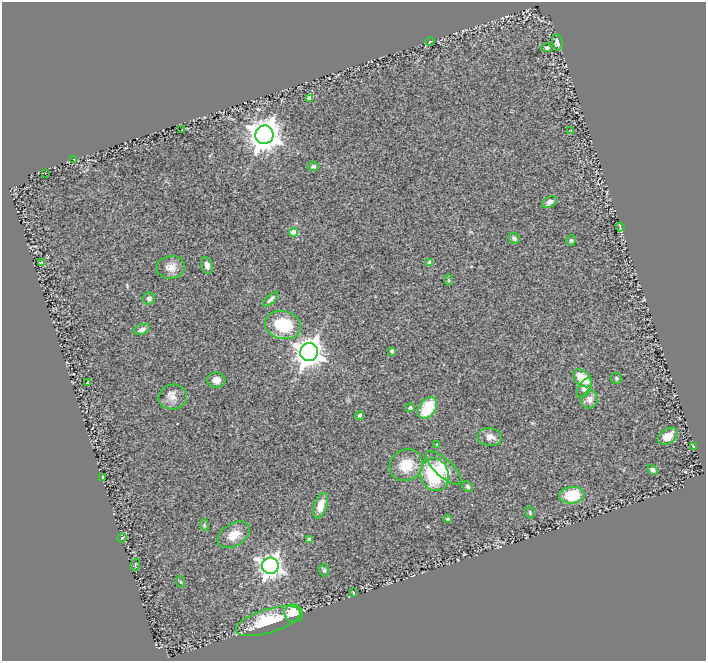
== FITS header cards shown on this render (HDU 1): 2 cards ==
NAXIS1  =                  704
NAXIS2  =                  659

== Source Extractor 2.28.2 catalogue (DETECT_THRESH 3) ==
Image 704 x 659 px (HDU 1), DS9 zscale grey, 1 PNG px = 1 image px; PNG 708 x 663 px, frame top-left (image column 1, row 659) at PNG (2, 2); each listed source drawn as its Kron ellipse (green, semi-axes under 4 px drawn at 4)
Background 0.782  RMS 0.095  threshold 0.286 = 3 sigma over >= 5 px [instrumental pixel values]
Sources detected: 61; all 61 listed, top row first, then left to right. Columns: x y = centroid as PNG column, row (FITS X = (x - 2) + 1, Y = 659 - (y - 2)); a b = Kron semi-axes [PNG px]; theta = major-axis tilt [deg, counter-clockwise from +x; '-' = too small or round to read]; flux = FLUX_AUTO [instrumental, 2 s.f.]
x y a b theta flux
430 41 4 3 - 4.8
557 42 8 5 -80 34
547 48 5 4 - 16
309 98 4 4 - 23
182 130 2 2 - 3.6
570 130 3 2 - 3.3
264 135 9 9 - 11000
74 159 3 2 - 5.2
313 166 5 4 - 14
45 173 2 2 - 3.2
550 202 8 5 29 25
620 227 4 2 - 4.9
294 232 4 4 - 110
514 238 6 5 - 19
571 240 5 5 - 11
41 263 3 3 - 8.6
430 263 4 4 - 56
207 265 8 5 -75 26
171 267 14 11 6 58
449 280 5 3 - 7.5
149 299 6 6 - 24
271 299 9 4 43 18
283 325 18 14 -14 300
142 329 8 5 19 27
392 351 4 4 - 18
309 352 9 8 - 7900
583 378 11 7 -41 140
616 378 6 5 - 9.1
216 380 9 7 -3 40
88 383 4 3 - 19
584 388 11 6 60 31
173 397 14 12 13 59
590 399 9 8 - 42
410 408 5 4 - 17
428 408 12 8 54 230
360 415 5 4 - 9.8
668 436 11 7 32 79
490 437 12 9 -5 52
437 444 4 3 - 7.5
693 447 3 2 - 5
406 465 17 15 33 140
444 468 22 8 -43 110
653 470 5 4 - 16
435 474 17 14 -74 430
102 477 3 3 - 22
468 486 6 4 -46 15
572 495 12 8 7 220
320 506 13 6 72 77
530 513 6 4 -78 10
448 519 4 3 - 7.3
204 525 6 3 -72 8.1
234 535 17 11 32 87
122 538 5 4 - 6.3
309 540 4 4 - 41
135 565 6 3 72 7.4
270 566 8 8 - 4500
324 570 6 5 - 11
181 582 6 3 -70 6.4
353 592 3 2 - 4.8
294 613 9 8 - 150
268 621 34 12 17 350